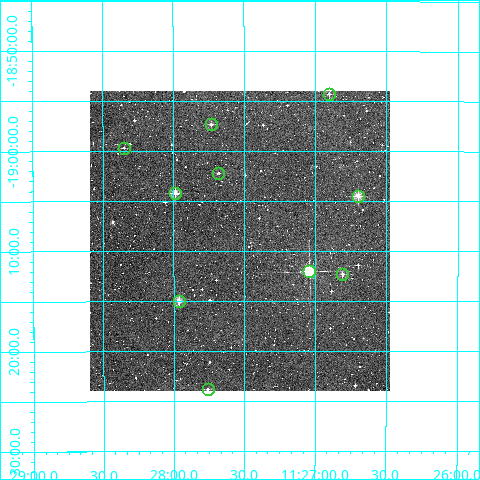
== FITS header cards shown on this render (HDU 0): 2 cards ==
NAXIS1  =                  300
NAXIS2  =                  300

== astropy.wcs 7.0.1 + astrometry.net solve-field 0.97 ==
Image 300 x 300 px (HDU 0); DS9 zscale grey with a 90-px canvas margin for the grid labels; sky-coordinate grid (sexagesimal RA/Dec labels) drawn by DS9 from the SOLVED WCS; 10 Tycho-2 reference stars matched to detected sources circled (green)
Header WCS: RA---TAN/DEC--TAN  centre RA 11:27:32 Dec -19:09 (171.88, -19.15 deg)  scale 6 arcsec/px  FOV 30.0' x 30.0'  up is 0 deg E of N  parity normal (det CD < 0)
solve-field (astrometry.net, Tycho-2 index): VERIFIED the header's WCS against the Tycho-2 star catalogue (verified at 2 index scales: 10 matches each, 0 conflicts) and refined it, rather than solving blind
Solved WCS: RA---TAN-SIP/DEC--TAN-SIP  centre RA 11:27:32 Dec -19:09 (171.88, -19.15 deg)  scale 6.01 arcsec/px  FOV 30.0' x 30.0'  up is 0 deg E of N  parity normal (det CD < 0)
The solver's refit moves the header's centre by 0.38 arcsec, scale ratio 1.001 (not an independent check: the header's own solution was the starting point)
Tycho-2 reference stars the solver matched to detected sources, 10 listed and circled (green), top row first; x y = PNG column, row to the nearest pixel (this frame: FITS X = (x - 90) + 1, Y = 300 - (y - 91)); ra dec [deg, ICRS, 3 dp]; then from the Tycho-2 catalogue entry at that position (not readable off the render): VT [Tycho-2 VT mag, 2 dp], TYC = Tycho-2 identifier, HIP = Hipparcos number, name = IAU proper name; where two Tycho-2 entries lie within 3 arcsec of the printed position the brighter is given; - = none
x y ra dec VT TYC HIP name
329 94 171.725 -18.905 12.48 6088-1329-1 - -
211 124 171.932 -18.955 11.27 6088-1143-1 - -
124 148 172.087 -18.994 12.40 6088-1049-1 - -
218 173 171.920 -19.036 12.24 6088-947-1 - -
175 193 171.997 -19.069 10.08 6088-841-1 - -
358 196 171.674 -19.074 9.66 6088-826-1 - -
309 271 171.760 -19.201 7.36 6088-487-1 55867 -
342 274 171.702 -19.205 10.87 6088-521-1 - -
179 301 171.991 -19.249 9.69 6088-352-1 55951 -
208 389 171.940 -19.397 12.25 6088-441-1 - -